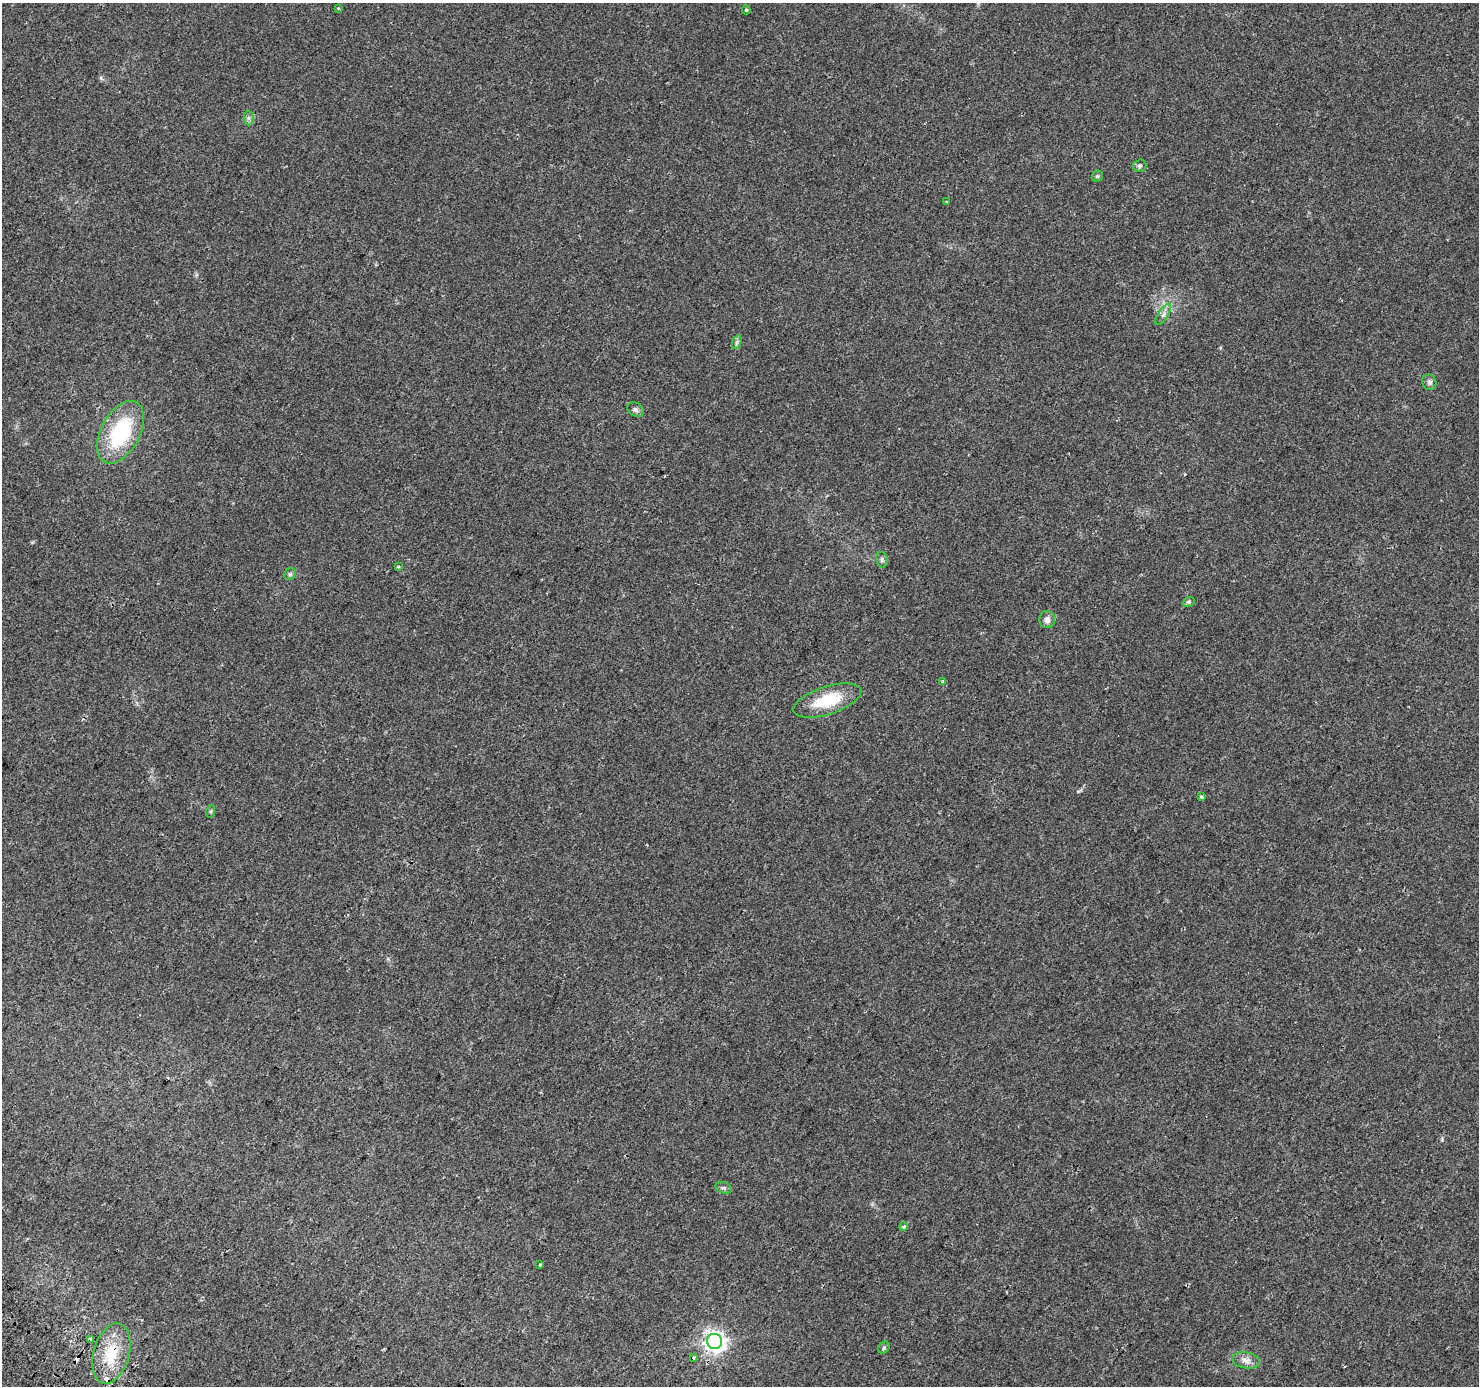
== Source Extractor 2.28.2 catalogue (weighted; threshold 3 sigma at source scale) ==
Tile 7 of 4 x 4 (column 3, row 2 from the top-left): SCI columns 2981-4457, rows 2990-4373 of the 5967 x 6046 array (HDU 1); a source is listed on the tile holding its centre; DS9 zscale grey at full resolution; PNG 1481 x 1388 px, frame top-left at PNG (2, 3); each listed source drawn as its Kron ellipse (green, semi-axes under 4 px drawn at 4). Shown black and unused: <1% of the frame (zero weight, under 2 of 3 exposures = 2% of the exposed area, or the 3 px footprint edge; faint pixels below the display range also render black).
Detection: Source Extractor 2.28.2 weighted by HDU 2 'WHT'; one run over the whole footprint, this tile lists its part. Background 0.0422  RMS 0.0063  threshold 0.0285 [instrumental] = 3 sigma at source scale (4.5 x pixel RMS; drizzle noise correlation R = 1.50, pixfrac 1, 0.0396/0.0396 arcsec/px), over >= 5 px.
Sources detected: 32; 2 cosmic-ray / hot-pixel residue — neither listed nor drawn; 1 inside a brighter listed object's ellipse — not listed separately; the other 29 listed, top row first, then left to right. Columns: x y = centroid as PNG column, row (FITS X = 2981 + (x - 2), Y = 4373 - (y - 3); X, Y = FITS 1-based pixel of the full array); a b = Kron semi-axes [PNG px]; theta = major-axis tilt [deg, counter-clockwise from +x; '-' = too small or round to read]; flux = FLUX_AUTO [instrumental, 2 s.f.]
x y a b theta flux
338 8 4 3 - 0.71
746 10 4 4 - 0.84
248 118 7 5 -89 1.4
1140 166 7 6 - 1.3
1097 176 6 5 - 1.1
946 202 3 3 - 1.6
1163 314 12 5 57 2.4
737 342 7 4 71 1.4
1429 382 8 7 - 1.9
636 409 9 6 -38 1.8
121 432 34 19 62 51
882 560 8 5 -77 1.6
399 567 3 3 - 0.85
290 574 6 5 - 1.1
1189 602 6 4 20 0.89
1047 619 8 7 - 3.3
942 682 4 3 - 1.2
827 701 35 14 18 25
1201 796 3 3 - 1.8
211 811 6 4 71 0.85
724 1188 8 5 -17 1.4
904 1226 4 4 - 2
540 1265 3 3 - 0.64
91 1339 3 3 - 1.7
714 1341 7 7 - 390
884 1348 6 5 - 1
111 1353 31 18 74 23
693 1358 3 3 - 1.6
1246 1360 14 8 -9 4.3
Overlapping masked pixels (flux is a lower limit): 1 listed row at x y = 111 1353